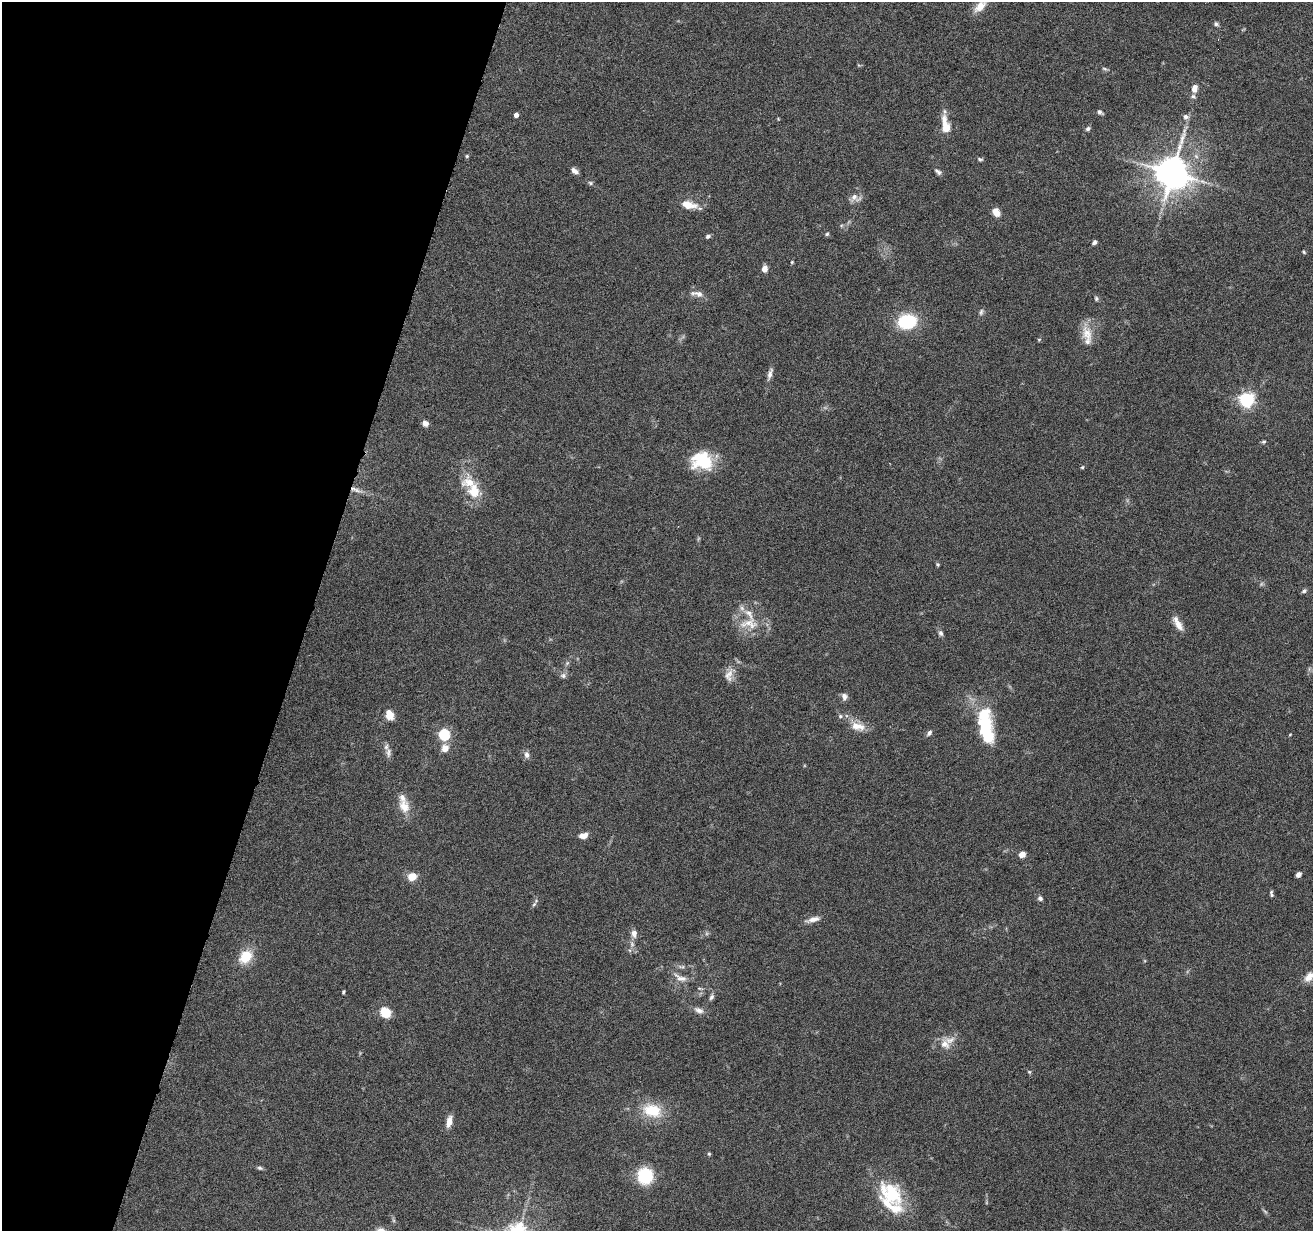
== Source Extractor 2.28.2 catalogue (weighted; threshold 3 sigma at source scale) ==
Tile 9 of 4 x 4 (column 1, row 3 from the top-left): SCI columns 3-1313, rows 1484-2712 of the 5245 x 5297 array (HDU 1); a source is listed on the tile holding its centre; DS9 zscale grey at full resolution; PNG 1315 x 1233 px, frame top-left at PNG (2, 2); no overlay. Shown black and unused: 23% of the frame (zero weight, under 4 of 8 exposures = <1% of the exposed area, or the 3 px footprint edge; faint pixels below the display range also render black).
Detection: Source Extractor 2.28.2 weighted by HDU 2 'WHT'; one run over the whole footprint, this tile lists its part. Background 0.0769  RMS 0.0044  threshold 0.0181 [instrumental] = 3 sigma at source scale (4.09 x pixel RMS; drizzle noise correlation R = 1.36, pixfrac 0.8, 0.05/0.05 arcsec/px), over >= 5 px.
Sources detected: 93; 1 too faint to see at this stretch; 2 inside a brighter object's white glare — not listed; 7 inside a brighter listed object's ellipse — not listed separately; the other 83 listed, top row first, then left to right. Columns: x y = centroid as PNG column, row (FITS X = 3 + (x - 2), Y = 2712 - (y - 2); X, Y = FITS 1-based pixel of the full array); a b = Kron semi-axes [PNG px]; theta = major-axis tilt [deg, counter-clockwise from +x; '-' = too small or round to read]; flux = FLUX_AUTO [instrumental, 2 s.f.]
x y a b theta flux
980 6 17 10 44 5.6
1216 24 6 5 - 0.85
1104 69 8 4 -9 0.64
1194 88 10 7 77 3.2
1100 112 7 5 -36 0.9
516 115 4 4 - 2.1
1186 117 7 6 - 1.4
945 125 24 9 -80 6.6
1088 129 6 5 - 0.88
467 156 4 4 - 0.51
980 159 8 4 -18 0.7
575 171 9 5 -37 1.7
938 172 10 5 -37 1.2
1172 173 10 9 - 840
590 183 6 5 - 0.69
854 197 11 8 52 2.5
688 205 19 9 -11 6.2
996 212 9 7 -51 3.6
827 234 5 5 - 0.56
708 236 6 5 - 0.93
1094 242 5 4 - 1
1304 252 5 4 - 0.46
792 262 4 4 - 0.42
764 269 7 6 - 2.6
697 294 19 7 -8 2.9
1096 298 6 5 - 0.69
981 312 9 5 75 0.96
907 321 19 15 11 20
1087 334 23 13 -72 6.4
1039 339 5 3 - 0.43
770 374 17 6 73 2
1247 400 6 6 - 98
425 423 6 6 - 2
1264 442 6 4 3 0.6
702 461 25 21 -10 17
1082 467 5 4 - 0.48
357 490 15 5 -12 2.2
474 491 21 17 -83 9.1
938 564 5 4 - 0.52
1304 591 7 5 37 0.81
749 624 29 14 -2 8.8
1178 624 19 7 -59 3.7
941 633 8 6 -70 1.1
729 675 19 10 75 3.6
563 676 8 7 - 1.2
844 696 9 7 -74 1.6
389 715 13 9 -71 3.7
840 716 6 5 - 0.78
986 725 26 14 74 13
858 726 21 10 -10 5.3
929 733 8 5 47 1.2
1290 734 4 3 - 0.3
444 735 5 5 - 40
445 748 11 10 - 3
388 753 14 6 85 2
527 755 10 7 -81 1.6
404 807 19 14 -66 5.6
583 836 10 6 13 2.9
1022 854 6 5 - 3.4
1298 874 5 4 - 1.6
412 876 8 7 - 5.6
1271 894 8 4 -79 0.84
1040 898 6 5 - 1.2
534 904 6 5 - 0.76
813 919 20 6 13 2.7
634 933 10 8 -85 2.3
245 957 15 12 47 9.7
682 967 10 4 1 1
1309 977 16 9 49 3.5
680 978 21 8 -26 3.3
343 992 4 3 - 0.48
711 997 8 5 64 1.1
699 1010 14 7 -22 2.1
385 1012 8 7 - 11
945 1044 15 11 -47 3.9
1029 1072 5 4 - 0.5
652 1111 21 14 -17 13
449 1122 12 6 76 3.9
709 1154 5 4 - 0.5
260 1168 7 5 -10 0.8
645 1176 12 11 - 26
892 1194 36 22 -43 22
1265 1211 9 3 -45 0.66
Isophote crosses this tile's border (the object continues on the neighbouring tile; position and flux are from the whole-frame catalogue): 2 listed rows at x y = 980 6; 1309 977